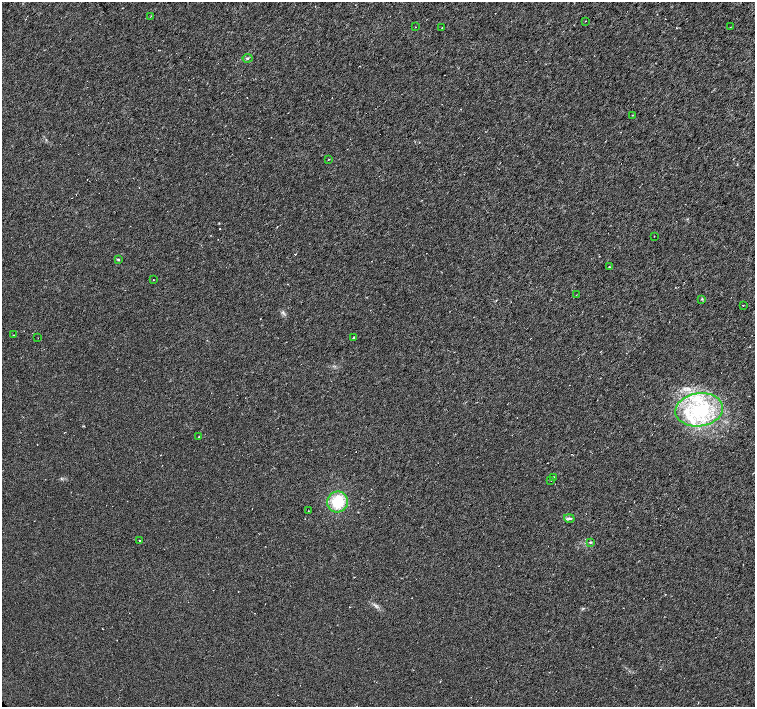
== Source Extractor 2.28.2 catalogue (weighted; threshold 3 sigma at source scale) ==
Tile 10 of 4 x 4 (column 2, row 3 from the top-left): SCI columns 1506-3010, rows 1567-2975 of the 6024 x 6017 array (HDU 1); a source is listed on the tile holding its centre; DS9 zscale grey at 2 x 2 block average (1 PNG px = mean of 2 x 2 image px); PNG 757 x 709 px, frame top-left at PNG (2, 2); each listed source drawn as its Kron ellipse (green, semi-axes under 4 px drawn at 4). Shown black and unused: <1% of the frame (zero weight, under 3 of 6 exposures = <1% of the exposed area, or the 3 px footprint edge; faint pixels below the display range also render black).
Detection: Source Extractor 2.28.2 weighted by HDU 2 'WHT'; one run over the whole footprint, this tile lists its part. Background 0.0116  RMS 0.0035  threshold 0.0144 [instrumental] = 3 sigma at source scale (4.09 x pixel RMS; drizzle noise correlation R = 1.36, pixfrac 0.8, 0.0396/0.0396 arcsec/px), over >= 5 px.
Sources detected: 33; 2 cosmic-ray / hot-pixel residue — neither listed nor drawn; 4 inside a brighter listed object's ellipse — not listed separately; the other 27 listed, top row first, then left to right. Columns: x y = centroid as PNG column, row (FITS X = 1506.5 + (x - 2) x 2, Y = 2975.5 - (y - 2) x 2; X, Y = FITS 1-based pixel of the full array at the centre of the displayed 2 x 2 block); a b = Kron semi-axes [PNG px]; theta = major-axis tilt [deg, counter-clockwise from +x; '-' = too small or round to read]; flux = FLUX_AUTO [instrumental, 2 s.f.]
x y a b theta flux
151 16 2 2 - 0.31
585 21 2 2 - 0.25
415 27 2 2 - 0.22
730 27 2 2 - 0.27
442 28 2 2 - 0.3
247 58 5 2 - 0.84
632 115 2 2 - 0.33
329 159 2 2 - 0.32
654 236 2 2 - 0.26
118 260 4 3 - 0.69
609 267 2 2 - 0.43
153 280 2 2 - 0.28
576 295 2 2 - 0.33
702 299 3 2 - 0.55
743 305 2 2 - 0.28
14 335 3 2 - 0.44
38 338 2 2 - 0.24
353 338 3 3 - 0.66
699 410 24 16 8 47
199 437 2 2 - 0.62
553 477 2 2 - 0.36
551 480 2 2 - 0.41
338 502 10 10 - 23
308 511 2 2 - 0.27
569 518 5 3 - 1.2
139 541 2 2 - 0.37
590 542 3 3 - 0.7
Diffuse or blended objects may show on this block-average render without a row.